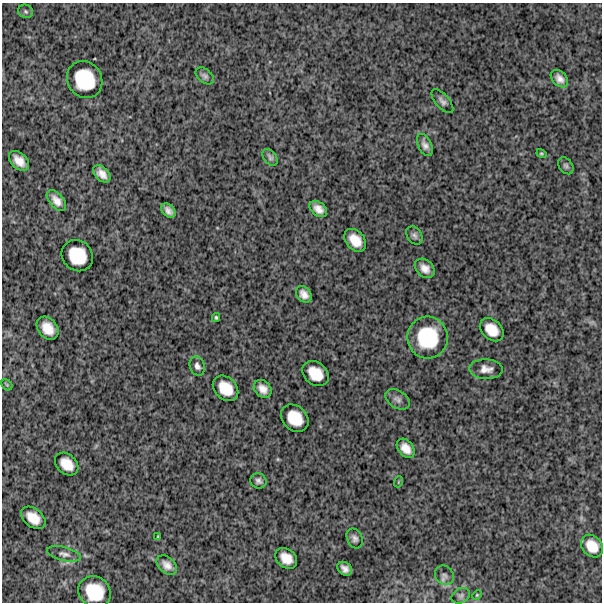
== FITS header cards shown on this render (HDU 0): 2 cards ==
NAXIS1  =                  600
NAXIS2  =                  600

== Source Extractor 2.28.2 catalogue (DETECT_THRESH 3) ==
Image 600 x 600 px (HDU 0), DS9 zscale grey, 1 PNG px = 1 image px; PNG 604 x 604 px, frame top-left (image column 1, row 600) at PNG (2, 3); each listed source drawn as its Kron ellipse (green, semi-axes under 4 px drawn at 4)
Background 1400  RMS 280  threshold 849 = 3 sigma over >= 5 px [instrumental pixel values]
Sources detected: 47; all 47 listed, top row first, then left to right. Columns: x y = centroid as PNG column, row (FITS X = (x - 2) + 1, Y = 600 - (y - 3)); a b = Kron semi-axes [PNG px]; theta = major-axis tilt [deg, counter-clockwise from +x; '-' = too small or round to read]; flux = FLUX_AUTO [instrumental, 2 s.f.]
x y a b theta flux
26 11 7 6 - 45000
205 76 10 6 -39 62000
559 79 10 7 -45 110000
85 80 19 17 -55 790000
442 101 14 7 -49 83000
425 145 12 6 -65 97000
541 154 5 4 - 23000
270 157 9 6 -52 53000
19 161 12 7 -44 200000
566 166 9 6 -54 47000
102 174 10 6 -44 140000
56 200 12 7 -49 160000
318 209 10 7 -39 140000
168 211 8 5 -46 99000
414 235 10 7 -57 65000
355 240 13 9 -48 280000
77 256 16 15 - 560000
425 268 11 8 -43 150000
304 294 9 7 -49 130000
216 317 4 3 - 28000
48 328 13 9 -51 270000
492 330 13 10 -43 300000
428 338 21 20 - 970000
197 366 10 7 -69 77000
486 369 16 10 -2 150000
315 374 14 11 -40 370000
7 385 6 4 -44 28000
226 388 14 11 -45 380000
263 389 10 8 -46 150000
397 399 13 8 -33 89000
295 418 15 12 -44 430000
406 448 11 7 -51 180000
67 464 13 9 -41 280000
258 481 8 7 - 63000
398 482 5 3 - 16000
33 518 14 9 -38 280000
158 536 3 2 - 15000
355 538 10 7 -66 79000
592 546 12 9 -50 280000
64 554 17 7 -14 100000
286 558 12 9 -39 240000
167 565 12 8 -41 130000
345 569 8 6 -38 97000
444 575 10 9 - 73000
94 592 17 15 -34 630000
477 595 5 4 - 20000
461 596 10 7 28 62000